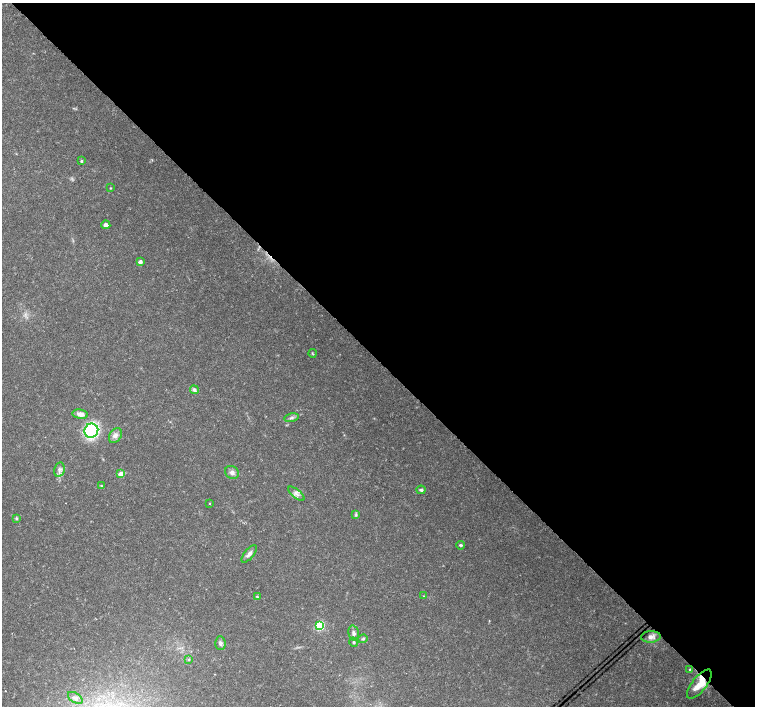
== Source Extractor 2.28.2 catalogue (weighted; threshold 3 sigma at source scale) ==
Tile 8 of 4 x 4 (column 4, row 2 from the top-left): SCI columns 4517-6021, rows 2972-4379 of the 6027 x 6007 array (HDU 1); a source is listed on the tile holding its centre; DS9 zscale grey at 2 x 2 block average (1 PNG px = mean of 2 x 2 image px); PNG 757 x 708 px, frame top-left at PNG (2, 3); each listed source drawn as its Kron ellipse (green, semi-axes under 4 px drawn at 4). Shown black and unused: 51% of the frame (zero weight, under 3 of 4 exposures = <1% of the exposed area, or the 3 px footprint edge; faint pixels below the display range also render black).
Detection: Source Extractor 2.28.2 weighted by HDU 2 'WHT'; one run over the whole footprint, this tile lists its part. Background 0.0132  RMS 0.002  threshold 0.00896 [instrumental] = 3 sigma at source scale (4.5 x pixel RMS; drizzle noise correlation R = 1.50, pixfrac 1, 0.0396/0.0396 arcsec/px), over >= 5 px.
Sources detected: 33; all 33 listed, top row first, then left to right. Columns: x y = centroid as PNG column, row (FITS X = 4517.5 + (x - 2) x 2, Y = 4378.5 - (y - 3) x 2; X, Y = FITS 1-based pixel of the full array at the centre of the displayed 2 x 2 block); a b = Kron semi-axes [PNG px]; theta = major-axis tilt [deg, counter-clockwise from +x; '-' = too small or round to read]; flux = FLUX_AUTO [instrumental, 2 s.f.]
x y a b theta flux
81 161 3 2 - 0.64
110 188 3 3 - 0.31
106 225 4 4 - 1.9
140 262 3 3 - 2.6
312 353 4 2 - 0.39
194 390 4 4 - 1.3
80 414 8 4 -7 3.1
291 418 7 4 14 1.2
91 431 7 7 - 43
115 435 8 5 56 2
59 469 7 5 78 1.8
232 472 7 6 - 1.8
121 474 3 3 - 8.8
101 486 3 3 - 0.41
421 490 4 3 - 1.1
296 494 10 4 -40 1.9
209 504 2 2 - 0.29
356 515 4 4 - 0.65
17 518 4 3 - 0.57
460 545 4 3 - 0.68
249 554 11 4 51 2.1
423 596 3 2 - 0.2
257 597 4 3 - 0.49
319 625 4 3 - 37
354 633 8 5 -77 1.8
651 637 10 5 4 2.5
363 639 5 3 - 0.77
354 642 5 4 - 0.7
220 643 7 5 -86 1.4
189 659 3 2 - 0.37
690 669 4 3 - 0.51
699 684 18 7 52 8.4
75 698 8 5 -33 1.6
Overlapping masked pixels (flux is a lower limit): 1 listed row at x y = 699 684